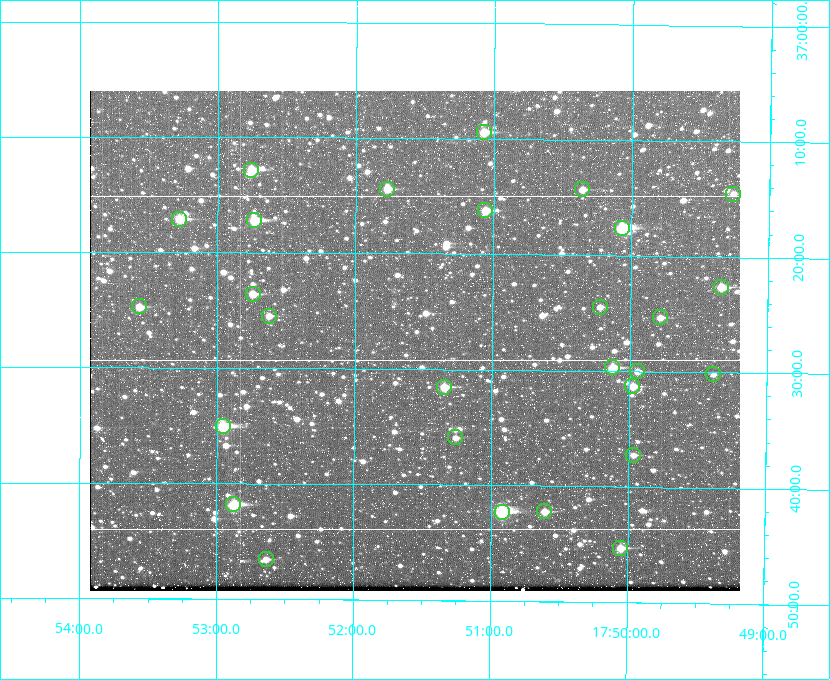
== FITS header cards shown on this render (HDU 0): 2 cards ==
NAXIS1  =                  650
NAXIS2  =                  500

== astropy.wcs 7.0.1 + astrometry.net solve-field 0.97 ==
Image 650 x 500 px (HDU 0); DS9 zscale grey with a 90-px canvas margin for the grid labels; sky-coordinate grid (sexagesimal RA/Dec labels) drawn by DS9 from the SOLVED WCS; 28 Tycho-2 reference stars matched to detected sources circled (green)
Header WCS: none
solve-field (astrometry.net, Tycho-2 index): SOLVED blind (the file carries no WCS)
Solved WCS: RA---TAN-SIP/DEC--TAN-SIP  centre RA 17:51:34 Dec +37:28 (267.89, +37.46 deg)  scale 5.2 arcsec/px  FOV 56.3' x 43.3'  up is +180 deg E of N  parity flipped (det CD > 0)
(file carries no celestial WCS; the grid is the blind solution)
Tycho-2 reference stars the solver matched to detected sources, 28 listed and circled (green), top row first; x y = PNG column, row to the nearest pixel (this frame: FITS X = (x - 90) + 1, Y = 500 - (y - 91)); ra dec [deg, ICRS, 3 dp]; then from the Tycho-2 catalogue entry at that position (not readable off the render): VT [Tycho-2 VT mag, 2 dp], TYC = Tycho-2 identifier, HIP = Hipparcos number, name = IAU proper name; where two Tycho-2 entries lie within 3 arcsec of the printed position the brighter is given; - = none
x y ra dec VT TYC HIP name
484 132 267.768 +37.157 9.98 2620-745-1 - -
251 170 268.189 +37.213 9.71 2620-542-1 - -
387 189 267.943 +37.240 10.39 2620-505-1 - -
582 189 267.589 +37.238 11.09 2619-212-1 - -
733 194 267.316 +37.242 12.03 2619-611-1 - -
485 210 267.764 +37.270 10.17 2620-784-1 - -
179 219 268.319 +37.285 9.88 2620-536-1 - -
254 220 268.183 +37.286 8.98 2620-786-1 87506 -
622 228 267.517 +37.293 8.96 2619-379-1 - -
721 287 267.335 +37.377 10.60 2619-634-1 - -
253 294 268.186 +37.393 10.44 2620-175-1 - -
139 306 268.392 +37.412 10.60 2620-800-1 - -
600 307 267.555 +37.408 11.50 2619-358-1 - -
269 316 268.156 +37.424 11.25 2620-712-1 - -
660 317 267.445 +37.422 11.17 2619-451-1 - -
612 367 267.531 +37.495 10.07 2619-274-1 - -
637 371 267.485 +37.500 11.33 2619-40-1 - -
713 374 267.347 +37.503 12.15 3088-638-1 - -
632 386 267.494 +37.522 10.35 3088-270-1 - -
444 387 267.836 +37.525 9.96 3089-889-1 - -
223 426 268.239 +37.584 8.64 3089-755-1 - -
455 437 267.815 +37.598 11.54 3089-1081-1 - -
633 455 267.491 +37.621 11.40 3088-1284-1 - -
233 504 268.219 +37.697 8.93 3089-671-1 - -
544 511 267.652 +37.703 11.04 3089-693-1 - -
502 512 267.730 +37.705 8.13 3089-1203-1 87349 -
620 548 267.512 +37.755 10.10 3089-2332-1 - -
266 559 268.159 +37.775 11.22 3089-2245-1 - -